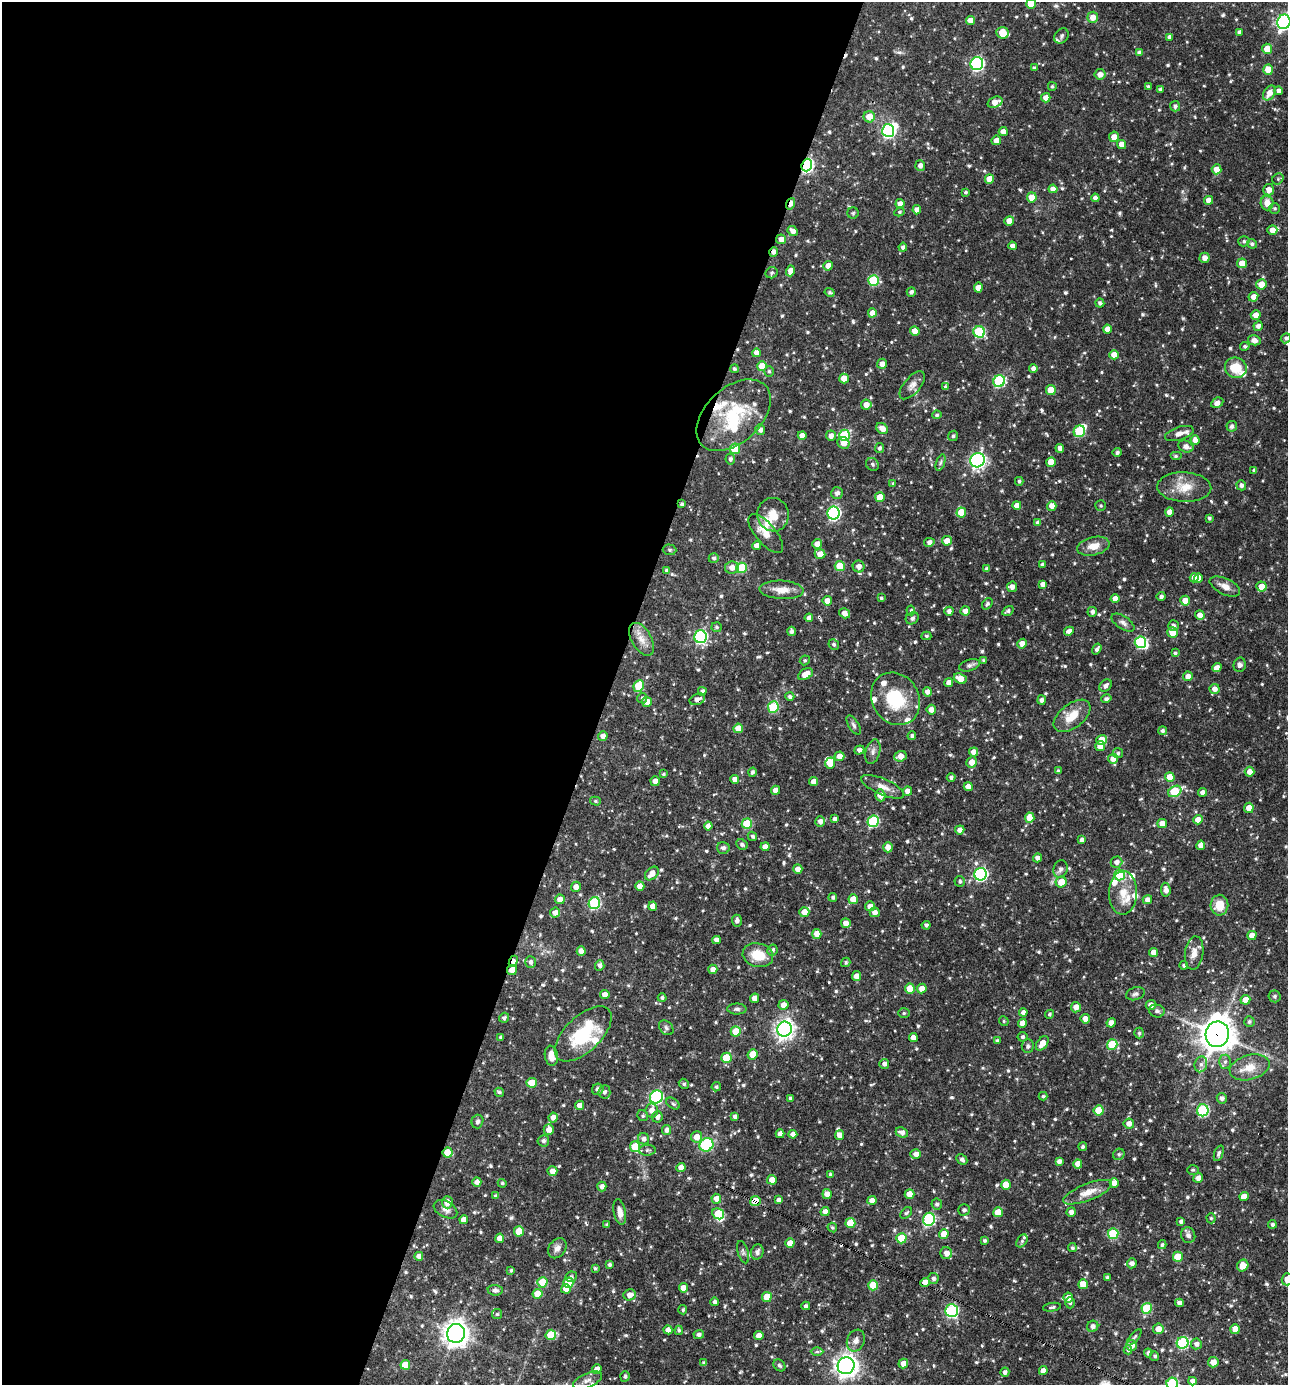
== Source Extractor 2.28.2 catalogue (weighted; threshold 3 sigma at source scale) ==
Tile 5 of 4 x 4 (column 1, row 2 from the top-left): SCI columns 270-1555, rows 2768-4150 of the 5550 x 5536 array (HDU 1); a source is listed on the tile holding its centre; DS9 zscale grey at full resolution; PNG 1290 x 1387 px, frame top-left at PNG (2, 2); each listed source drawn as its Kron ellipse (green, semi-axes under 4 px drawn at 4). Shown black and unused: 47% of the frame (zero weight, under 3 of 4 exposures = <1% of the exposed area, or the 3 px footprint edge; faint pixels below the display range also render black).
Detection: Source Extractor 2.28.2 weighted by HDU 2 'WHT'; one run over the whole footprint, this tile lists its part. Background 0.0653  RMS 0.0036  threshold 0.0163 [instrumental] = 3 sigma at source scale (4.5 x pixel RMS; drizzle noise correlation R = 1.50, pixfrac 1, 0.05/0.05 arcsec/px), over >= 5 px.
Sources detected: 771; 4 inside a brighter object's white glare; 4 cosmic-ray / hot-pixel residue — neither listed nor drawn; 20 inside a brighter listed object's ellipse — not listed separately; of the other 743, all 500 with FLUX_AUTO >= 0.558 (the completeness limit of this list) listed and drawn (243 fainter detections not listed), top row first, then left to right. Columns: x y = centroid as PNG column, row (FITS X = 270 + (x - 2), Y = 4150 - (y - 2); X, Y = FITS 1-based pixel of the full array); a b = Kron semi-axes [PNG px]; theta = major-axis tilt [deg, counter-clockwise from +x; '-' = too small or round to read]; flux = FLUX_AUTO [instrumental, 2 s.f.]
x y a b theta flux
1031 4 5 5 - 5.3
1093 17 5 5 - 2.8
970 20 4 4 - 2.6
1284 22 7 6 - 94
1239 32 4 3 - 1
1003 33 6 5 - 6.9
1061 36 8 6 54 0.89
1170 37 4 4 - 1.4
1267 49 5 5 - 4.3
1139 53 4 4 - 1.1
977 64 6 6 - 60
1034 68 4 4 - 0.82
1268 70 5 4 - 5.2
1100 74 5 5 - 2.1
1052 86 4 4 - 0.6
1148 86 3 3 - 0.67
1160 89 4 3 - 0.95
1279 91 4 4 - 1.6
1269 93 8 5 58 3.2
1046 98 5 4 - 2.5
995 102 8 5 20 3.1
1175 106 5 5 - 1
869 117 5 5 - 4.7
888 131 6 6 - 63
1003 131 4 4 - 2.4
1114 137 5 5 - 2.6
996 140 5 4 - 2.3
1122 145 4 4 - 2.8
807 165 6 5 - 60
920 165 5 5 - 1.6
1216 169 5 5 - 3.4
989 179 5 4 - 4.2
1278 179 6 5 - 0.57
1053 189 4 4 - 2.3
1269 190 6 5 - 2.8
965 192 4 4 - 0.61
1032 197 5 5 - 4.8
1095 198 4 4 - 1.6
1209 200 4 4 - 2.7
1267 203 7 6 - 3.4
791 204 6 3 70 2.4
900 204 5 4 - 2.6
1275 208 5 5 - 0.6
917 210 4 4 - 2.4
899 212 5 4 - 0.58
853 213 6 5 - 0.56
1009 221 5 5 - 2.8
1272 230 5 4 - 2.7
793 231 5 4 - 2
781 239 5 4 - 2.5
1244 241 6 5 - 0.68
1252 244 5 4 - 0.73
1012 246 4 4 - 1.2
903 247 4 4 - 1
773 252 5 3 - 1.5
1205 258 5 5 - 2.2
1242 263 5 5 - 4.2
828 266 5 4 - 2.7
790 271 5 4 - 2.7
772 273 6 5 - 0.61
873 280 5 5 - 18
1261 284 5 5 - 4.8
978 288 5 4 - 2.3
830 292 5 4 - 0.64
911 292 4 4 - 1.1
1253 297 5 4 - 2.3
1100 303 4 4 - 0.86
872 313 4 4 - 3
1256 315 5 4 - 2.5
1258 326 5 4 - 1.5
1107 329 4 4 - 2.6
915 331 4 4 - 3.8
979 332 6 5 - 27
1286 338 5 4 - 0.69
1254 340 6 5 - 2.2
1245 346 4 4 - 0.79
756 353 4 4 - 2.3
1114 355 4 4 - 4.1
882 364 5 5 - 2.3
762 366 5 5 - 7
1033 368 4 4 - 1.4
1236 368 11 10 - 7.4
734 369 4 3 - 0.66
769 371 5 4 - 0.63
844 379 5 4 - 4
999 381 6 5 - 34
912 385 17 8 50 2.3
945 387 4 3 - 0.61
1051 390 5 5 - 6.2
1217 403 6 5 - 1.9
866 405 5 5 - 2.8
733 415 44 27 43 24
937 415 4 4 - 0.61
1232 426 5 5 - 1.1
760 429 5 5 - 1.5
882 429 6 5 - 2.9
1079 431 6 5 - 22
1179 433 15 6 17 1.9
802 435 4 4 - 2.5
845 435 6 5 - 26
831 436 5 5 - 1.8
953 436 5 5 - 0.8
1195 440 5 4 - 2.5
844 443 6 5 - 2.7
1186 446 8 5 -23 1.9
880 448 5 4 - 0.81
1060 448 4 4 - 1.9
735 449 5 5 - 9.1
1117 453 4 4 - 0.88
1176 456 6 4 0 0.7
730 459 5 5 - 0.95
977 460 7 7 - 100
1051 462 5 4 - 5.7
940 463 8 3 71 0.7
872 464 7 6 - 0.72
1254 470 4 4 - 0.73
1019 481 4 4 - 0.67
893 483 4 3 - 0.56
1241 485 5 5 - 1.2
1184 487 27 15 -2 7
837 493 6 5 - 1.4
880 497 5 4 - 6.4
682 504 4 3 - 0.74
1017 505 4 4 - 2.1
1052 506 5 4 - 2.3
1101 506 5 5 - 0.56
961 512 5 5 - 7.4
1170 512 4 4 - 2.8
834 513 6 6 - 55
773 515 17 15 -71 6.2
1209 518 3 3 - 0.63
1038 523 4 4 - 1.3
766 534 24 10 -49 4.7
947 541 5 4 - 3.5
929 542 5 4 - 1.5
817 544 5 5 - 2.8
757 546 4 4 - 2.5
1093 546 16 9 12 4.2
669 550 7 5 -2 0.63
820 554 5 5 - 3.4
714 558 5 5 - 0.82
1042 564 3 3 - 0.77
840 566 5 5 - 11
859 566 6 6 - 2.1
732 567 7 6 - 2.3
741 568 5 5 - 16
987 569 4 4 - 1.3
666 570 4 4 - 0.62
1194 578 5 4 - 2.6
1198 578 5 4 - 2.4
1043 584 4 4 - 1.9
1225 586 16 8 -25 2.7
1012 587 5 5 - 1.9
1261 587 5 5 - 3.8
782 590 22 9 -3 4.2
1161 597 4 4 - 1.1
881 598 3 3 - 0.56
1115 599 4 4 - 2.4
827 601 5 5 - 2.6
1185 601 5 5 - 3.5
987 604 6 4 53 0.74
911 610 5 4 - 0.58
949 611 4 4 - 1.3
965 611 5 4 - 2.1
1008 611 6 3 32 0.77
1092 612 5 5 - 1.4
844 613 6 4 -33 2.4
1200 615 4 4 - 2.6
809 618 4 4 - 2.1
912 618 7 5 34 0.9
1123 623 13 6 -34 1.4
1173 625 5 5 - 0.96
717 627 5 5 - 0.66
791 631 5 4 - 1.2
1069 631 5 4 - 1.7
1172 632 5 5 - 4.3
926 636 5 4 - 0.64
700 637 6 6 - 57
642 639 18 10 -60 3.6
1140 642 6 6 - 31
834 644 5 5 - 0.82
1022 644 5 4 - 3
1097 649 6 3 55 1
1175 653 4 4 - 0.64
805 660 5 4 - 0.57
984 661 4 3 - 0.62
970 665 11 5 17 1.2
1240 665 7 6 - 1.1
1217 668 5 4 - 2.1
805 674 8 5 30 4.2
1188 676 5 4 - 2.3
960 678 7 5 -22 3.3
949 683 4 4 - 2.7
639 686 6 5 - 11
1106 686 7 5 46 1.5
1214 689 5 5 - 1.9
702 691 4 4 - 1.1
927 692 5 4 - 1.7
790 696 4 4 - 0.91
642 698 5 5 - 0.89
1106 698 5 4 - 0.83
697 699 8 5 23 1.6
895 699 27 23 -57 17
1041 700 4 4 - 1.1
647 702 5 5 - 3.2
773 707 6 5 - 20
931 710 5 4 - 2.3
1072 716 21 12 38 6.9
854 725 11 5 -57 0.94
738 728 5 4 - 4.5
1162 731 4 4 - 0.82
603 736 5 4 - 1.8
912 736 4 4 - 0.89
1102 740 5 5 - 5.8
1100 746 5 5 - 3.1
859 750 5 4 - 1.5
873 752 12 7 74 1.6
973 752 4 4 - 2.3
1118 753 5 5 - 0.66
839 756 5 5 - 2.6
900 756 6 5 - 2.8
1113 759 5 5 - 2.4
972 762 5 5 - 2.8
830 763 6 5 - 5.4
1058 771 4 3 - 0.66
752 772 4 4 - 0.8
1249 772 5 5 - 2.4
663 774 4 4 - 0.65
1170 777 5 5 - 5.4
951 778 4 4 - 0.93
735 780 4 4 - 2.4
655 781 5 4 - 2.7
814 782 4 4 - 2.8
883 787 23 8 -23 3.1
968 787 4 4 - 2.9
776 790 4 4 - 2.8
907 791 4 4 - 2
1175 791 7 5 31 18
1203 792 4 4 - 1.7
880 795 6 5 - 2.8
595 801 5 4 - 0.57
1249 808 5 5 - 2.8
1030 818 5 5 - 5.3
835 819 4 4 - 1.4
1198 820 5 4 - 3.1
820 821 5 5 - 1.6
873 821 6 5 - 27
1162 823 5 4 - 3
747 824 5 5 - 16
708 826 4 4 - 1.8
960 830 5 4 - 1.9
752 836 5 4 - 0.68
1082 840 4 4 - 1.6
742 844 6 5 - 0.97
1201 845 4 4 - 2.5
765 847 4 4 - 2.5
888 847 5 5 - 2.5
723 848 6 6 - 1.2
1037 858 4 4 - 1.7
1116 862 6 5 - 1.6
798 869 4 4 - 2.5
1060 869 9 7 72 1.3
652 873 8 5 44 3.3
981 874 6 6 - 60
1120 875 5 5 - 19
960 881 5 5 - 0.7
1061 882 5 5 - 4.6
640 886 4 4 - 3.1
576 887 5 5 - 2.1
1166 890 7 4 -82 2
1123 893 22 14 88 5.7
833 897 4 4 - 0.79
560 899 5 5 - 2.5
853 899 5 4 - 5.4
1147 900 5 4 - 1.8
594 903 6 5 - 32
1219 905 10 9 - 6
653 906 4 4 - 2.5
870 906 5 5 - 2.5
804 912 5 5 - 3.5
875 912 5 5 - 1.7
555 913 5 5 - 2.2
737 921 6 5 - 1.4
846 923 5 5 - 2.5
926 925 4 4 - 0.65
817 934 5 4 - 3.2
1252 935 5 4 - 3
716 940 4 4 - 2
772 950 5 5 - 1.1
581 951 5 4 - 2.6
1154 952 4 4 - 3
1194 953 17 9 81 3.4
758 955 15 11 -14 7.6
513 961 6 4 66 1.6
530 962 6 5 - 1.2
846 962 5 4 - 0.65
600 965 5 4 - 1.3
1184 965 4 4 - 0.81
713 969 5 4 - 2.3
512 970 5 5 - 2.9
857 976 5 4 - 2.3
910 988 5 5 - 7.7
922 989 5 4 - 2.9
1136 994 9 6 17 1.1
605 995 4 4 - 2.7
1275 996 6 6 - 0.91
662 998 4 4 - 0.83
755 998 5 4 - 3
1245 1000 5 5 - 3.2
783 1005 5 5 - 2.7
1151 1005 5 5 - 1.9
1076 1007 5 5 - 2.4
737 1009 9 5 -1 1.1
1157 1011 8 6 -14 1.1
1023 1012 4 4 - 1.5
904 1013 6 5 - 0.65
1050 1014 5 4 - 0.59
504 1018 5 5 - 0.87
1085 1019 4 4 - 2.5
1004 1021 5 4 - 0.59
1249 1022 5 5 - 0.77
1022 1023 4 4 - 2.6
1111 1023 5 4 - 2.5
666 1028 8 6 -47 0.91
784 1029 7 7 - 170
736 1031 5 5 - 8
1139 1033 5 4 - 0.68
583 1034 35 18 44 21
1217 1034 13 11 78 520
501 1037 3 3 - 0.71
1023 1037 5 5 - 0.76
913 1038 4 4 - 2.6
997 1041 4 3 - 0.89
1042 1043 8 5 54 3.6
1112 1045 5 5 - 12
1028 1046 7 6 - 0.81
753 1054 5 5 - 4.4
551 1056 10 6 -82 3
727 1058 5 5 - 12
1225 1062 7 6 - 1.1
884 1064 5 5 - 1.2
1201 1064 8 6 74 1.3
1250 1067 20 12 16 5.7
532 1083 5 5 - 8.2
684 1084 5 4 - 0.77
716 1087 5 4 - 0.7
598 1089 6 5 - 1.5
499 1092 5 4 - 0.66
604 1092 7 6 - 0.87
1043 1096 4 4 - 0.63
656 1097 7 6 - 50
790 1098 4 3 - 0.61
1222 1098 5 5 - 1.1
673 1104 7 5 -37 0.76
579 1105 4 4 - 2.2
652 1110 7 6 - 2.3
1099 1110 5 5 - 8.5
1203 1110 6 6 - 31
643 1116 6 5 - 0.72
735 1116 4 4 - 1.1
553 1117 5 4 - 2.4
657 1117 6 5 - 1.4
477 1121 7 6 - 0.99
1129 1124 5 5 - 1.9
549 1129 5 5 - 2.8
667 1130 5 4 - 1.6
902 1132 6 5 - 1.7
780 1134 4 4 - 2.2
793 1134 4 4 - 2.3
840 1135 5 4 - 2.8
696 1137 6 5 - 3.3
644 1139 5 5 - 1.4
543 1141 6 5 - 0.76
706 1145 7 6 - 19
635 1147 5 5 - 9
1083 1147 4 4 - 0.77
647 1150 8 5 3 0.8
448 1152 5 5 - 7
1219 1153 8 4 69 0.82
916 1154 5 5 - 1.9
1119 1154 6 5 - 0.75
962 1159 6 4 -46 1.1
1059 1161 4 4 - 1.3
1078 1164 4 4 - 3
681 1167 5 4 - 2.5
1193 1170 6 5 - 0.56
552 1171 5 5 - 2.7
831 1175 4 3 - 0.81
1198 1178 5 4 - 2.1
772 1180 5 5 - 2.8
477 1182 4 4 - 1.7
502 1183 4 4 - 0.64
1114 1183 5 4 - 2.8
1006 1185 5 4 - 5.7
602 1186 5 4 - 1.6
1088 1192 26 8 21 4.4
827 1194 5 4 - 2.3
910 1194 5 4 - 5.2
496 1196 4 4 - 0.7
1244 1196 5 4 - 3.1
716 1199 5 5 - 2.9
779 1200 4 4 - 1.5
872 1200 4 4 - 2.4
755 1201 5 5 - 7.2
447 1202 6 5 - 3.2
937 1204 5 5 - 0.96
445 1209 13 8 -29 1.8
964 1210 6 5 - 0.99
620 1212 13 6 -79 2.4
825 1212 4 4 - 2.4
998 1212 5 5 - 6.3
1071 1212 5 4 - 1.5
906 1213 7 4 44 0.69
718 1214 6 5 - 12
1211 1218 5 4 - 0.57
929 1219 6 6 - 37
464 1220 4 4 - 2.9
1181 1221 4 4 - 1
850 1223 5 5 - 9
1272 1224 4 4 - 0.71
607 1225 4 3 - 0.88
832 1227 5 4 - 0.69
519 1231 5 5 - 7.3
944 1234 5 4 - 5.8
1113 1234 5 5 - 18
1188 1235 8 7 - 1.4
500 1238 4 4 - 3.1
901 1238 5 5 - 11
985 1240 4 4 - 0.72
1022 1241 7 5 54 0.78
790 1243 4 4 - 3.3
1162 1245 4 4 - 0.58
557 1248 11 8 53 2
1072 1248 4 4 - 0.67
743 1252 11 5 -73 1
757 1252 7 6 - 1.5
946 1253 6 6 - 2.6
419 1256 4 4 - 2.1
1178 1257 5 5 - 11
1132 1263 5 5 - 1.4
610 1265 3 3 - 0.84
1243 1266 6 5 - 3.6
595 1268 3 3 - 0.57
511 1270 4 3 - 0.59
571 1277 6 5 - 0.97
1107 1277 3 3 - 0.74
933 1278 5 5 - 1.1
1287 1279 6 5 - 3.5
542 1282 5 5 - 7.5
925 1282 5 4 - 5.4
568 1283 5 5 - 10
1083 1284 5 5 - 5
873 1285 5 5 - 8.8
683 1288 4 4 - 3.4
566 1289 5 4 - 2.7
495 1290 7 5 -4 1.1
537 1294 5 5 - 6.1
630 1295 6 5 - 2.6
767 1297 5 5 - 7.5
1068 1297 5 5 - 2.3
715 1302 4 4 - 1.1
1070 1303 5 5 - 0.66
1179 1303 4 4 - 1.6
806 1306 4 4 - 0.83
1052 1307 9 4 9 0.71
1147 1308 5 5 - 17
683 1310 4 4 - 0.64
951 1311 6 6 - 44
497 1314 5 5 - 0.6
1093 1326 6 5 - 1.5
1158 1329 5 5 - 3
1235 1329 5 5 - 2.8
668 1330 4 4 - 2.5
679 1330 4 4 - 0.59
456 1333 9 9 - 290
551 1335 5 5 - 12
699 1335 5 4 - 1.2
759 1335 4 4 - 2.8
1134 1337 10 4 50 0.69
856 1341 11 8 67 2
1183 1343 6 5 - 31
1196 1344 5 5 - 1.5
1132 1345 5 5 - 2.4
1128 1350 4 4 - 0.66
817 1352 6 4 -1 0.64
1148 1353 4 4 - 1.1
1155 1356 5 4 - 0.73
1213 1362 5 5 - 3.3
704 1363 4 4 - 0.93
903 1363 5 4 - 2.5
405 1365 5 5 - 7.7
779 1365 7 5 -45 0.75
846 1366 8 8 - 230
597 1369 4 4 - 2.6
1043 1371 4 4 - 2.3
1005 1372 4 4 - 1.2
625 1376 5 4 - 0.71
588 1380 15 7 23 2
1192 1381 4 4 - 1.8
1172 1383 6 5 - 30
Overlapping masked pixels (flux is a lower limit): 12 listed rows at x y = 807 165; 791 204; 781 239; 773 252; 682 504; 697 699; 513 961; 512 970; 1217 1034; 448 1152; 755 1201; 925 1282
Isophote crosses this tile's border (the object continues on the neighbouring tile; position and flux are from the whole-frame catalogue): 4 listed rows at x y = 1031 4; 1284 22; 1287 1279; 1172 1383